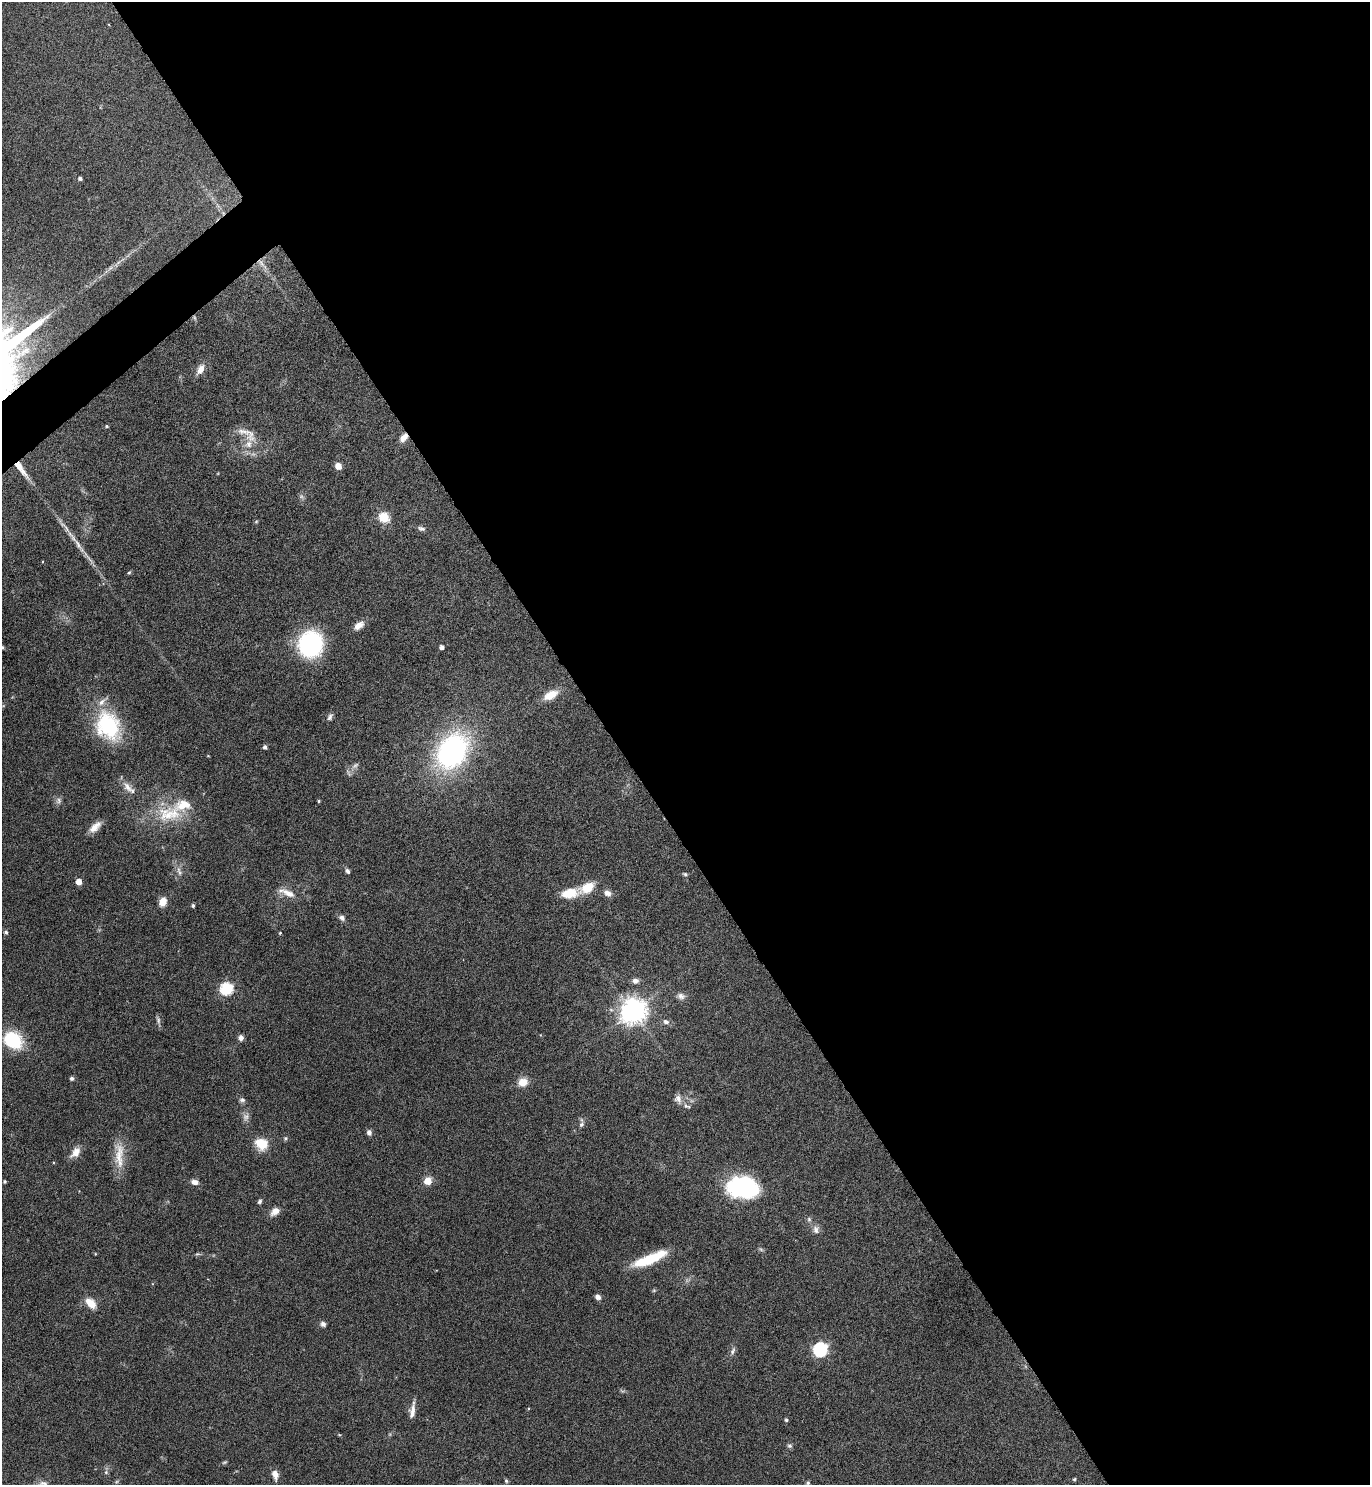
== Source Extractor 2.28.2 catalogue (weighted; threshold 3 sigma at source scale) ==
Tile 8 of 4 x 4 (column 4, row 2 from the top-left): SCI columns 4263-5630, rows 2968-4450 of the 5929 x 5933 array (HDU 1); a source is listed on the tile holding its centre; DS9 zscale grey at full resolution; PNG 1372 x 1487 px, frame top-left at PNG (2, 2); no overlay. Shown black and unused: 56% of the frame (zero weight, under 4 of 8 exposures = <1% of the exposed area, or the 3 px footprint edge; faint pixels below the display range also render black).
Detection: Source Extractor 2.28.2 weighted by HDU 2 'WHT'; one run over the whole footprint, this tile lists its part. Background 0.0784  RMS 0.0044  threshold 0.0181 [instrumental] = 3 sigma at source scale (4.09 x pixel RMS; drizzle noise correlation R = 1.36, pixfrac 0.8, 0.05/0.05 arcsec/px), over >= 5 px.
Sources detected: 93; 3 too faint to see at this stretch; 1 inside a brighter object's white glare — not listed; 5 inside a brighter listed object's ellipse — not listed separately; the other 84 listed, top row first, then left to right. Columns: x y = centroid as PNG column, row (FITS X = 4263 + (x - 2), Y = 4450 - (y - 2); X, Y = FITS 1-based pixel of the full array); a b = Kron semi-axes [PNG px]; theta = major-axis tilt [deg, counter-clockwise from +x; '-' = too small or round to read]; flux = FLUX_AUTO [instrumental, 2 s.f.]
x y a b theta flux
80 178 4 4 - 1
262 264 21 6 -50 3.7
110 268 8 4 44 1.1
200 369 14 8 62 3.2
107 426 5 4 - 0.44
247 434 33 13 -33 6.8
404 438 11 7 54 2.9
338 466 5 5 - 5.5
21 469 28 7 -53 6.4
301 496 7 4 0 0.81
384 517 11 10 - 7.6
256 522 6 3 20 0.43
421 528 9 6 -12 1.2
78 544 35 6 -55 5.5
129 573 6 4 60 0.56
359 625 14 8 36 3.1
310 644 22 20 75 53
2 647 5 5 - 0.63
442 647 4 4 - 1.6
551 695 18 9 28 6.6
330 717 10 6 67 1.2
108 726 37 28 -64 31
265 747 4 4 - 1.1
452 751 33 24 55 94
128 787 20 8 -53 3.5
58 801 8 7 - 1.4
319 801 4 3 - 0.48
169 814 40 23 4 19
95 827 17 8 43 3.9
179 871 15 6 -72 2.2
347 871 7 5 -62 1.1
685 874 6 4 -19 0.66
79 882 5 4 - 4.6
287 893 25 8 -23 4.7
569 893 20 10 10 8.6
607 893 10 8 -30 2.2
163 902 10 8 69 3.9
193 905 4 4 - 0.77
342 918 9 7 -24 1.5
6 932 5 4 - 0.94
280 933 4 4 - 0.38
635 981 8 7 - 1.7
227 989 6 6 - 49
681 996 11 8 -17 1.9
633 1011 9 8 - 450
158 1020 11 5 -73 1.2
666 1022 8 6 -17 1.5
241 1038 6 6 - 1.6
13 1040 19 15 -36 22
72 1078 4 4 - 1
523 1082 14 12 24 4.1
678 1099 13 10 -75 2.5
242 1100 8 6 -1 1
246 1117 10 9 - 2
581 1124 9 6 57 1.3
369 1133 7 6 - 1.4
285 1138 6 5 - 0.66
261 1144 16 13 -30 7.6
75 1152 15 9 51 3.9
119 1156 39 12 84 8.8
5 1181 3 3 - 0.62
428 1181 5 5 - 8.8
195 1182 9 6 -14 2.1
742 1187 32 21 -7 44
259 1201 6 4 56 0.89
275 1212 14 9 40 3.1
809 1219 7 5 -69 0.95
816 1229 12 9 -80 2.1
654 1257 38 11 24 15
654 1290 6 4 19 0.51
598 1297 7 6 - 1.6
91 1303 15 9 -46 5.3
323 1324 8 6 -32 1.3
821 1349 6 6 - 71
733 1351 12 6 65 1.4
412 1410 20 6 81 3
786 1420 4 4 - 0.79
790 1446 7 6 - 0.94
225 1462 8 4 26 0.59
106 1472 6 6 - 0.9
275 1474 11 6 -79 3.1
1074 1479 5 4 - 0.53
506 1481 6 5 - 0.66
808 1483 6 4 46 0.65
Overlapping masked pixels (flux is a lower limit): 3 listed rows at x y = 262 264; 404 438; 21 469
Isophote crosses this tile's border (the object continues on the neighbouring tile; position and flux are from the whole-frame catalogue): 1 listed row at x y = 2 647